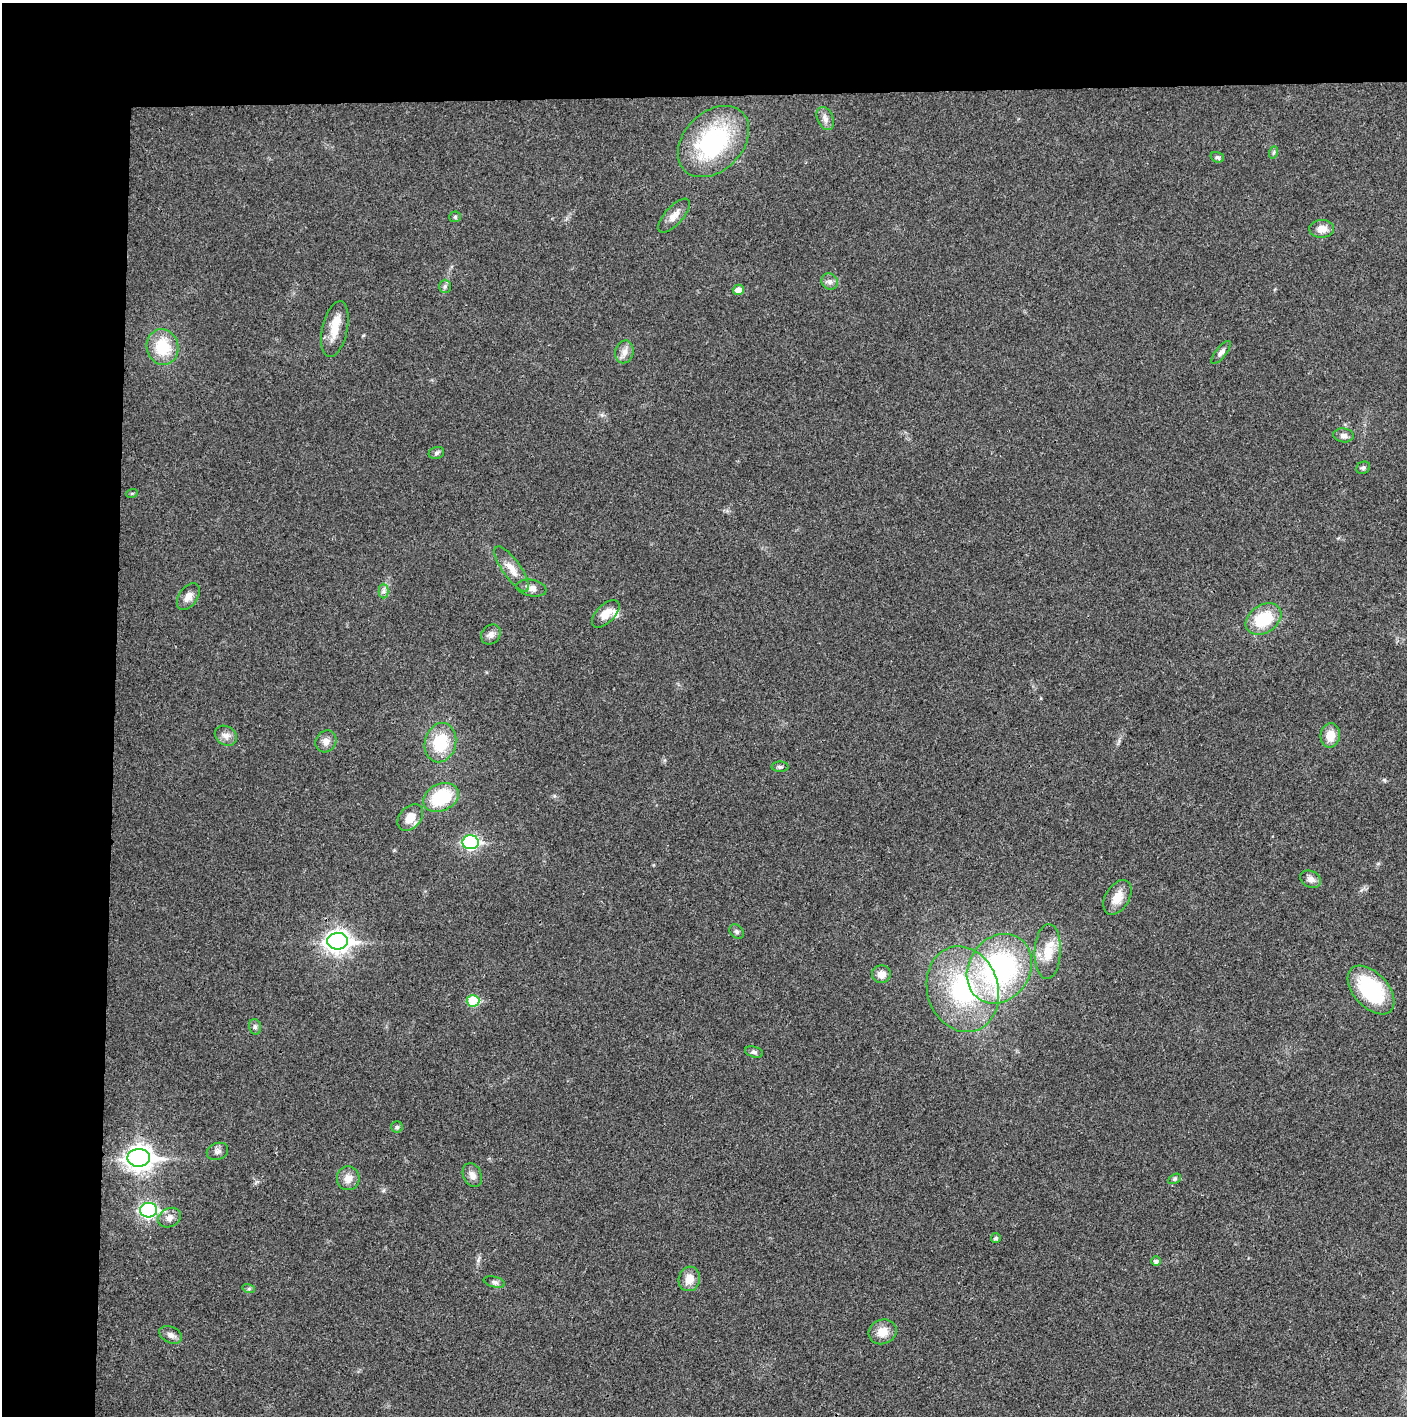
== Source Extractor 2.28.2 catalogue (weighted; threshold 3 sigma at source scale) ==
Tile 1 of 3 x 3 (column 1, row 1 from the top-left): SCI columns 4-1408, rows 2830-4243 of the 4220 x 4243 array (HDU 1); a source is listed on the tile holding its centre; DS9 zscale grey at full resolution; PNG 1409 x 1418 px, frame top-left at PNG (2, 3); each listed source drawn as its Kron ellipse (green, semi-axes under 4 px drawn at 4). Shown black and unused: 14% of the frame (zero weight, under 3 of 4 exposures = <1% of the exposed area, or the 3 px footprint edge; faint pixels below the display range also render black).
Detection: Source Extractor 2.28.2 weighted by HDU 2 'WHT'; one run over the whole footprint, this tile lists its part. Background 0.0195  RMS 0.0041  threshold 0.0185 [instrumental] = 3 sigma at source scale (4.5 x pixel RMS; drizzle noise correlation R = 1.50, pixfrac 1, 0.05/0.05 arcsec/px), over >= 5 px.
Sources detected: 62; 2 inside a brighter listed object's ellipse — not listed separately; the other 60 listed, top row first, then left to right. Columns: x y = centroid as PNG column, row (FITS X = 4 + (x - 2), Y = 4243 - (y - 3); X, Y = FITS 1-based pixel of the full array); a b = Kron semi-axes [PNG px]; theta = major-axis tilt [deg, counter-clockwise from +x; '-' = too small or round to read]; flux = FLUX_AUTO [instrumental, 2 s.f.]
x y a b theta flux
825 119 12 8 -67 2.2
713 142 41 29 45 49
1274 152 6 4 71 0.62
1217 157 7 5 -20 1
674 216 21 9 48 3.7
455 217 5 5 - 0.66
1322 229 12 9 3 3.9
830 282 8 7 - 1.6
445 286 6 6 - 0.95
738 290 5 5 - 3.2
335 329 28 12 78 7.2
162 347 18 16 -74 15
624 352 11 9 75 2.7
1221 352 14 5 52 1.5
1344 435 10 7 -8 1.7
436 453 8 6 17 0.94
1363 468 7 6 - 0.88
132 493 6 3 19 0.44
512 569 27 9 -55 5.3
531 588 15 8 -10 2.8
383 591 7 5 -90 1.1
188 596 15 9 54 3
606 614 17 9 44 4.4
1263 619 19 13 33 17
491 634 11 9 49 2
1330 735 12 9 82 6.1
226 736 11 9 -32 2.5
326 741 11 10 - 2.7
440 743 20 15 76 16
780 767 8 5 0 0.94
441 797 18 13 25 20
410 817 15 10 48 5.2
471 842 8 7 - 71
1311 879 11 8 -25 2.4
1117 897 19 12 59 5.8
737 932 8 6 -45 1
338 941 10 8 0 270
1048 952 27 13 87 8.4
999 969 36 30 56 82
881 974 9 9 - 3.3
963 989 43 35 -73 53
1371 990 29 17 -47 32
473 1001 6 6 - 18
255 1027 8 6 -76 1.1
754 1052 9 5 -15 1.1
397 1127 6 6 - 0.77
217 1151 11 8 19 1.9
139 1158 11 9 0 340
472 1175 12 9 -64 2.6
348 1178 12 11 - 3.6
1174 1179 7 4 27 0.67
148 1210 8 7 - 81
170 1218 12 9 26 2.8
996 1238 5 4 - 0.99
1156 1261 5 4 - 1.5
689 1279 12 10 75 4.7
494 1282 11 5 -13 1.2
249 1289 6 4 -17 0.61
882 1332 14 12 21 5.5
171 1335 12 8 -25 2